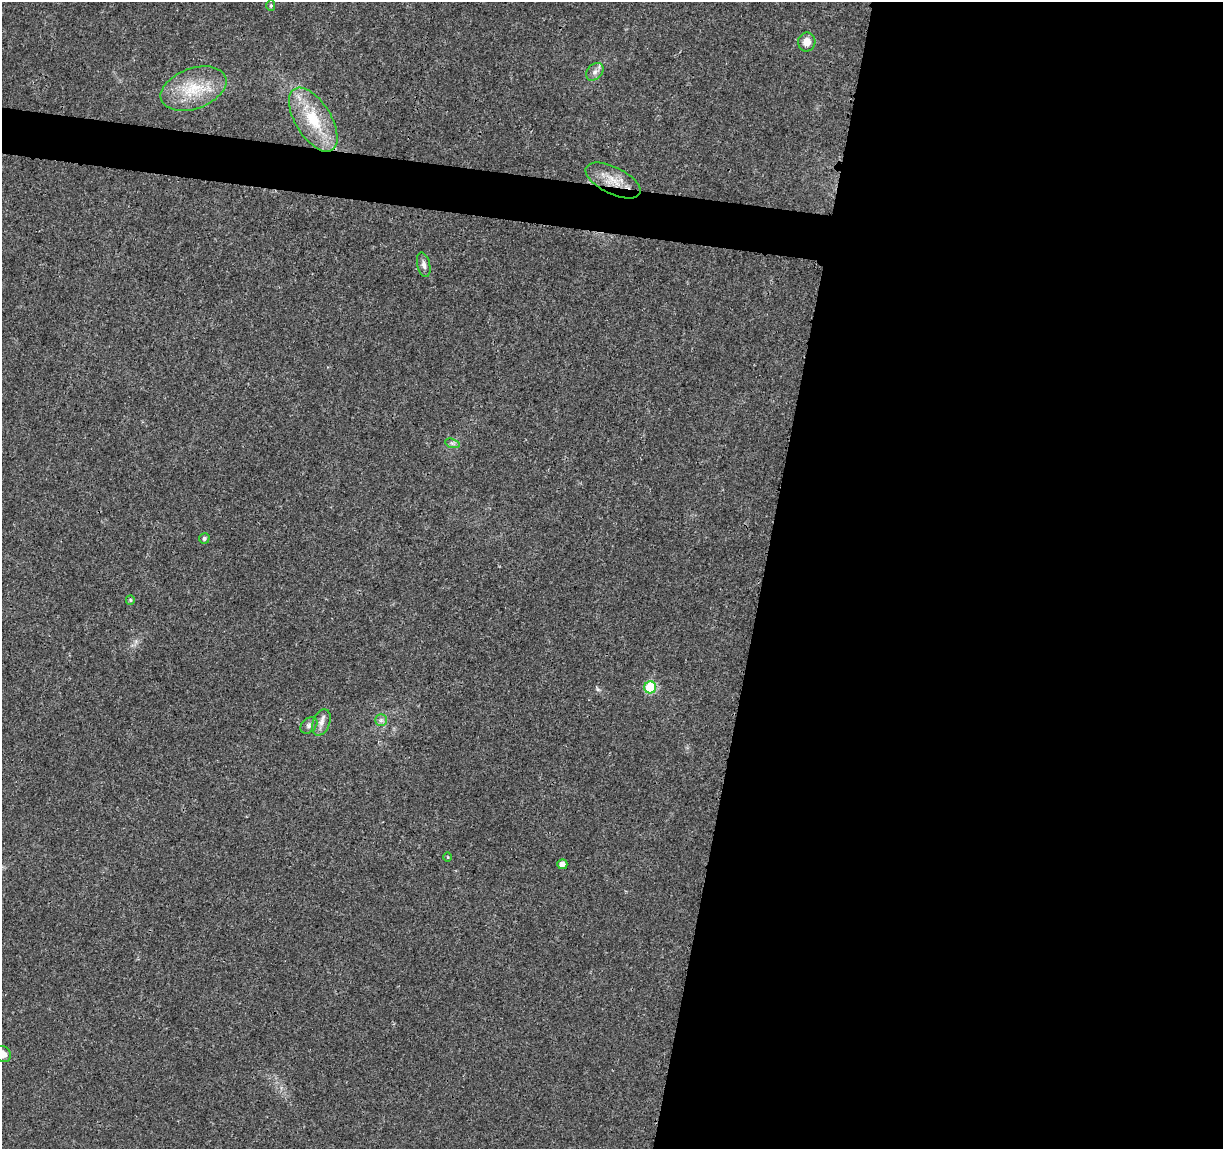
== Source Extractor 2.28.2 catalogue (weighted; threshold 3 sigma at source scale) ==
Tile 12 of 4 x 4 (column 4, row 3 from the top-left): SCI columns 3667-4887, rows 1374-2520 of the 4896 x 5099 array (HDU 1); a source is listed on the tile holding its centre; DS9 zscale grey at full resolution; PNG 1225 x 1151 px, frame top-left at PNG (2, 2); each listed source drawn as its Kron ellipse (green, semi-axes under 4 px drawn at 4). Shown black and unused: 40% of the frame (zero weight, under 3 of 4 exposures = <1% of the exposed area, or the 3 px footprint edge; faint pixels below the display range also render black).
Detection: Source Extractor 2.28.2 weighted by HDU 2 'WHT'; one run over the whole footprint, this tile lists its part. Background 0.0204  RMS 0.0029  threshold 0.0131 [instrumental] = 3 sigma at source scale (4.5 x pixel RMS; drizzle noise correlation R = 1.50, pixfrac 1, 0.0396/0.0396 arcsec/px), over >= 5 px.
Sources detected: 17; all 17 listed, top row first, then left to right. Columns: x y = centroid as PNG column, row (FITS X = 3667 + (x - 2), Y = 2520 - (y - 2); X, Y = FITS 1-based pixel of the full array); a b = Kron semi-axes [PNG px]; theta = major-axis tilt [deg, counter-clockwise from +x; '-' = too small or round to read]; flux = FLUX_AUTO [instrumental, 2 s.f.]
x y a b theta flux
271 5 5 4 - 0.43
807 42 9 8 - 3
595 72 10 7 46 1.3
193 89 34 20 20 12
313 120 36 18 -58 13
613 180 30 13 -26 6.1
424 265 12 6 -77 1.2
452 443 7 4 -18 0.68
204 538 5 5 - 0.78
130 600 5 4 - 0.32
650 687 6 6 - 15
381 720 6 6 - 0.72
321 722 14 8 70 1.9
309 725 9 7 42 1
448 857 4 3 - 0.27
562 864 5 5 - 1.7
3 1054 8 7 - 1.8
Overlapping masked pixels (flux is a lower limit): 1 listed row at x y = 613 180
Isophote crosses this tile's border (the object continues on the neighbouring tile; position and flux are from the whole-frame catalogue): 1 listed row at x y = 3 1054